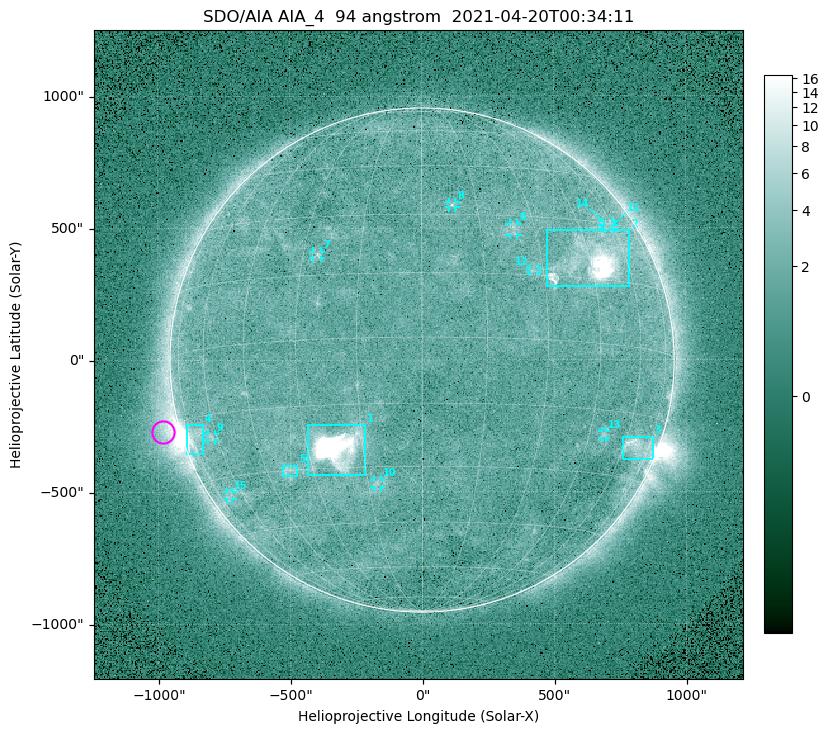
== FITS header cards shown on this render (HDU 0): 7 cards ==
TELESCOP= 'SDO/AIA '
INSTRUME= 'AIA_4   '
WAVELNTH=                   94
WAVEUNIT= 'angstrom'
DATE-OBS= '2021-04-20T00:34:11.12'
CTYPE1  = 'HPLN-TAN'
CTYPE2  = 'HPLT-TAN'

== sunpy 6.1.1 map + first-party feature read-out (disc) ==
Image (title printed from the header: SDO/AIA AIA_4  94 angstrom  2021-04-20T00:34:11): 512 x 512 px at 4.8 arcsec/px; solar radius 955 arcsec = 199 px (full disc in frame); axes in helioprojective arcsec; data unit not stated in the header (colour bar unlabelled)
Orientation: roll -0.138 deg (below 1 deg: not rotated)
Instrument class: DISC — disc imager (sunpy class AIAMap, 94 A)
Bright regions (active regions / flare kernels): reference = the median radial profile (limb darkening/brightening removed); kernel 5 px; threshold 5 sigma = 2.4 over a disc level ~1.72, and >= 1.15x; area >= 9 px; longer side >= 5 px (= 24 arcsec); searched inside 0.97 R_sun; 15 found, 15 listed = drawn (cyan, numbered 1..; 10 of them under ~33 arcsec drawn as corner ticks so the feature stays visible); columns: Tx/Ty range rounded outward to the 10 arcsec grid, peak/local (2 s.f.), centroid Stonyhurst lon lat
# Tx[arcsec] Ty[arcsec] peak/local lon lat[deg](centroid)
1 -430..-210 -440..-240 382 -22 -25
2 470..790 280..490 30 +46 +20
3 760..880 -380..-290 4.8 +67 -22
4 -900..-830 -360..-240 7 -72 -19
5 -530..-470 -440..-400 3 -38 -30
6 330..370 470..520 2.8 +24 +26
7 -410..-380 390..410 2.9 -26 +20
8 100..130 580..600 3.1 +8 +33
9 -810..-780 -300..-280 2.8 -63 -20
10 -180..-160 -480..-450 2.9 -13 -34
11 690..730 490..510 2.4 +58 +29
12 410..440 330..350 2.5 +27 +16
13 680..700 -300..-270 2.8 +50 -21
14 680..730 510..530 2.4 +59 +30
15 -740..-720 -530..-500 2.3 -68 -34
Off-limb structures (1.02-1.3 R_sun): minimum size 50 px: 5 found; the strongest spans PA ~90..115 deg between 1.02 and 1.21 R_sun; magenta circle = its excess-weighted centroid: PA ~105 deg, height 1.07 R_sun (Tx ~-980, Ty ~-270 arcsec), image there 4.2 x the reference